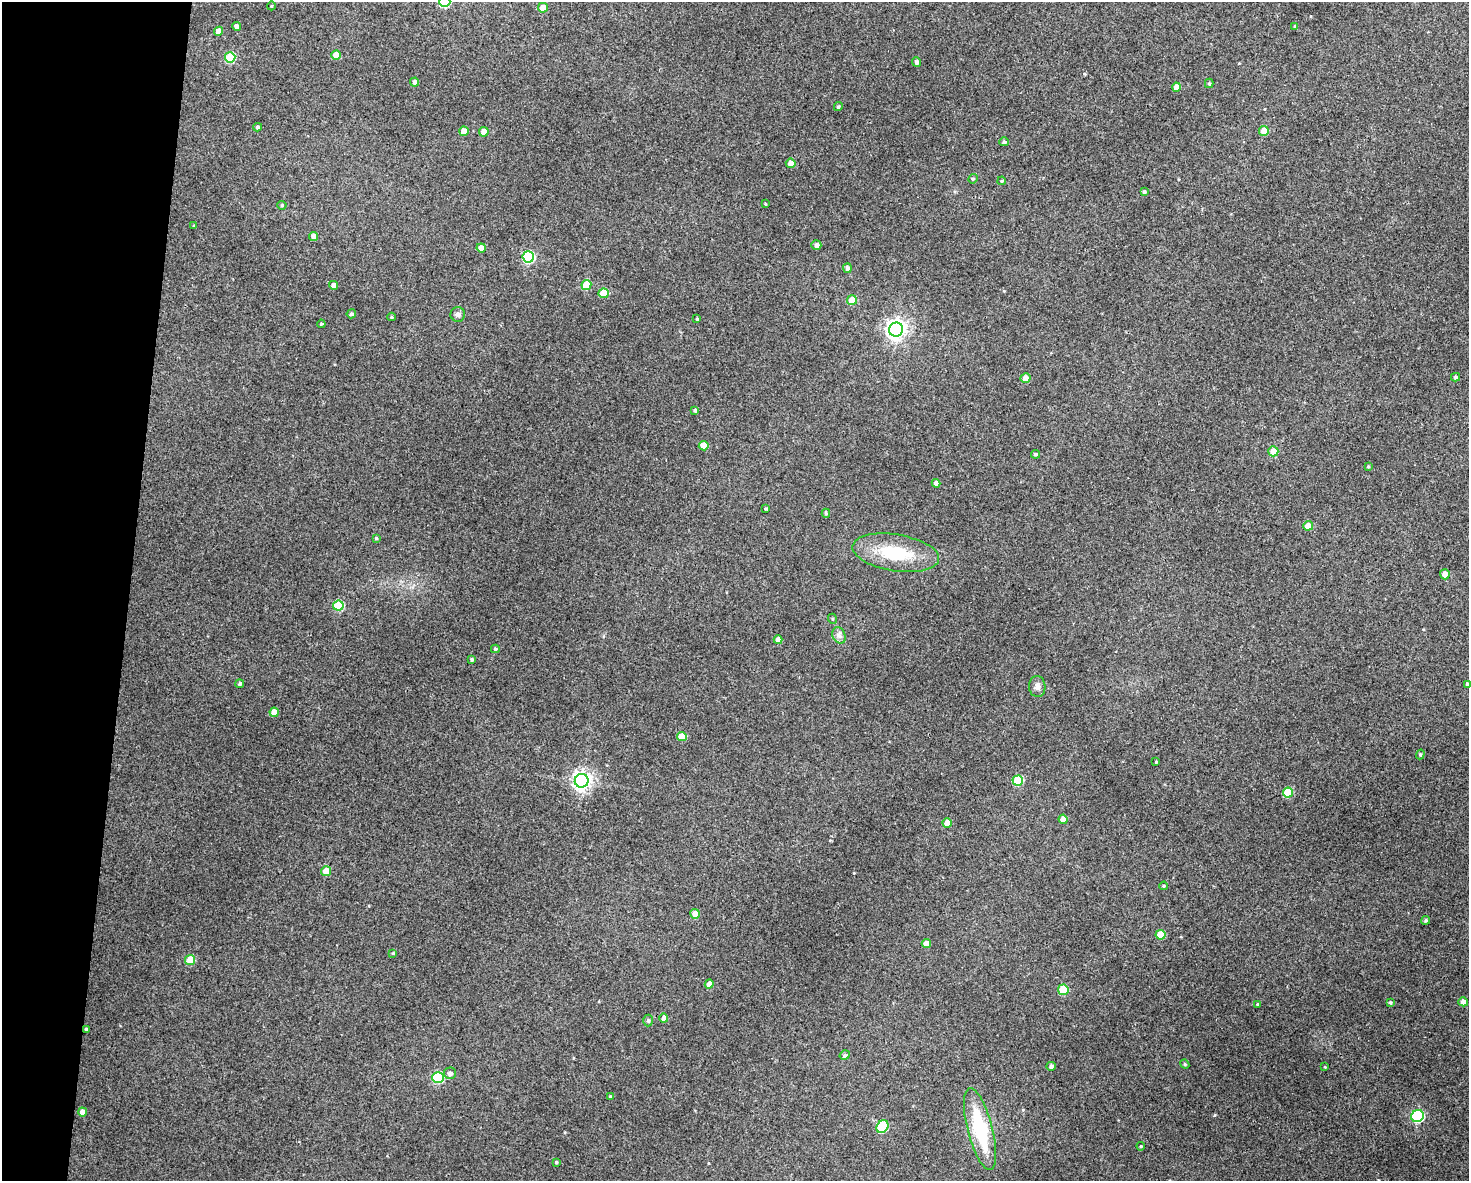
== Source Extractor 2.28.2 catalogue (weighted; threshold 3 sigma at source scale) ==
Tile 7 of 3 x 4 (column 1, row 3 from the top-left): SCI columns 115-1581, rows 1185-2363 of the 4744 x 4723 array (HDU 1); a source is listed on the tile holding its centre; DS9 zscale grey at full resolution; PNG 1471 x 1183 px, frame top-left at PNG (2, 2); each listed source drawn as its Kron ellipse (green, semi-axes under 4 px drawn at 4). Shown black and unused: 9% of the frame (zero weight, under 3 of 4 exposures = <1% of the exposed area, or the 3 px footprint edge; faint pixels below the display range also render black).
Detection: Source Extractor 2.28.2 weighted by HDU 2 'WHT'; one run over the whole footprint, this tile lists its part. Background 0.124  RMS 0.0062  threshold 0.0281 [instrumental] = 3 sigma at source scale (4.5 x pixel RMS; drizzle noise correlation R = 1.50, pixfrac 1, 0.05/0.05 arcsec/px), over >= 5 px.
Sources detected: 101; all 101 listed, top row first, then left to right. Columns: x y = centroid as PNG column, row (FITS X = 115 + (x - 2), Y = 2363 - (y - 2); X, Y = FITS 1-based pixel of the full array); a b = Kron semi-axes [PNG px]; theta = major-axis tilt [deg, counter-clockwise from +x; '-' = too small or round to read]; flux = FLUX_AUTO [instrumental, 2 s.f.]
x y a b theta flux
445 2 5 5 - 42
271 6 4 3 - 0.47
543 8 5 5 - 7
237 26 4 4 - 3
1295 27 4 4 - 1.1
218 31 4 4 - 4.3
336 55 5 4 - 8
230 57 5 5 - 28
917 62 5 4 - 1.7
415 82 4 4 - 1.9
1209 83 5 4 - 0.85
1177 87 4 4 - 6.2
838 107 4 4 - 0.95
258 127 4 3 - 0.92
464 131 5 4 - 6.9
1264 131 5 5 - 7.9
484 132 4 4 - 6.8
1004 142 5 4 - 1.2
791 163 5 5 - 4.4
973 179 5 4 - 0.82
1002 181 4 3 - 0.82
1144 192 4 4 - 1.2
765 204 3 2 - 0.56
282 205 4 4 - 0.68
194 226 3 2 - 0.44
313 236 4 4 - 2.7
816 245 5 5 - 2.5
481 248 4 4 - 5.5
528 257 6 5 - 65
847 268 5 4 - 2.4
334 285 4 4 - 3.3
586 285 5 5 - 18
603 293 5 5 - 14
852 300 5 5 - 12
351 314 4 4 - 1.3
458 314 7 7 - 1.8
391 317 4 4 - 0.77
697 319 3 3 - 0.67
321 324 4 3 - 0.58
896 330 7 7 - 310
1455 377 4 4 - 1.2
1026 378 5 4 - 5.6
695 410 4 4 - 1.2
704 446 5 5 - 9.5
1273 451 5 5 - 8.4
1035 454 4 4 - 1.2
1368 466 4 3 - 0.68
936 483 4 4 - 3.4
765 509 3 3 - 0.82
826 513 4 4 - 1.1
1308 526 5 5 - 6.4
376 538 3 3 - 0.74
896 553 44 18 -9 31
1445 574 5 5 - 5.6
338 606 5 5 - 29
833 619 5 3 - 0.58
839 635 8 6 -68 2.3
778 640 4 4 - 3.9
495 649 4 4 - 0.88
472 659 3 3 - 1.2
240 684 4 4 - 1.1
1467 684 4 4 - 1.4
1037 687 10 8 -86 2.6
274 712 4 4 - 5.5
682 736 5 4 - 9.8
1420 754 5 4 - 0.85
1156 762 3 3 - 0.57
582 781 7 7 - 320
1018 781 5 5 - 26
1288 793 5 5 - 26
1063 819 4 4 - 4.4
947 823 4 4 - 8.7
326 871 5 5 - 8.7
1164 886 4 3 - 0.8
695 914 5 5 - 6.2
1426 920 4 4 - 0.92
1160 935 5 5 - 14
926 944 4 4 - 6.6
393 953 3 3 - 0.58
190 960 5 5 - 17
709 984 4 4 - 4.4
1063 990 5 5 - 21
1390 1002 4 3 - 0.95
1463 1002 5 4 - 3.9
1258 1004 3 3 - 0.94
664 1018 4 4 - 3.2
648 1021 6 5 - 0.94
86 1029 3 3 - 1.1
845 1055 5 4 - 1.2
1185 1064 5 4 - 0.73
1051 1066 4 4 - 1.7
1325 1067 4 3 - 0.45
450 1073 6 6 - 2.2
438 1077 5 5 - 44
610 1096 3 3 - 0.68
82 1112 4 4 - 4.3
1417 1116 6 6 - 75
882 1127 7 5 52 42
980 1129 42 12 -75 42
1141 1146 4 4 - 0.58
556 1162 4 4 - 0.81
Isophote crosses this tile's border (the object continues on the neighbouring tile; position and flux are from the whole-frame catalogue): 2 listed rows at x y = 445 2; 1467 684
Unlisted compact peaks at least as high as the median listed source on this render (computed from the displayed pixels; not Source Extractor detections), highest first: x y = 1215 1115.